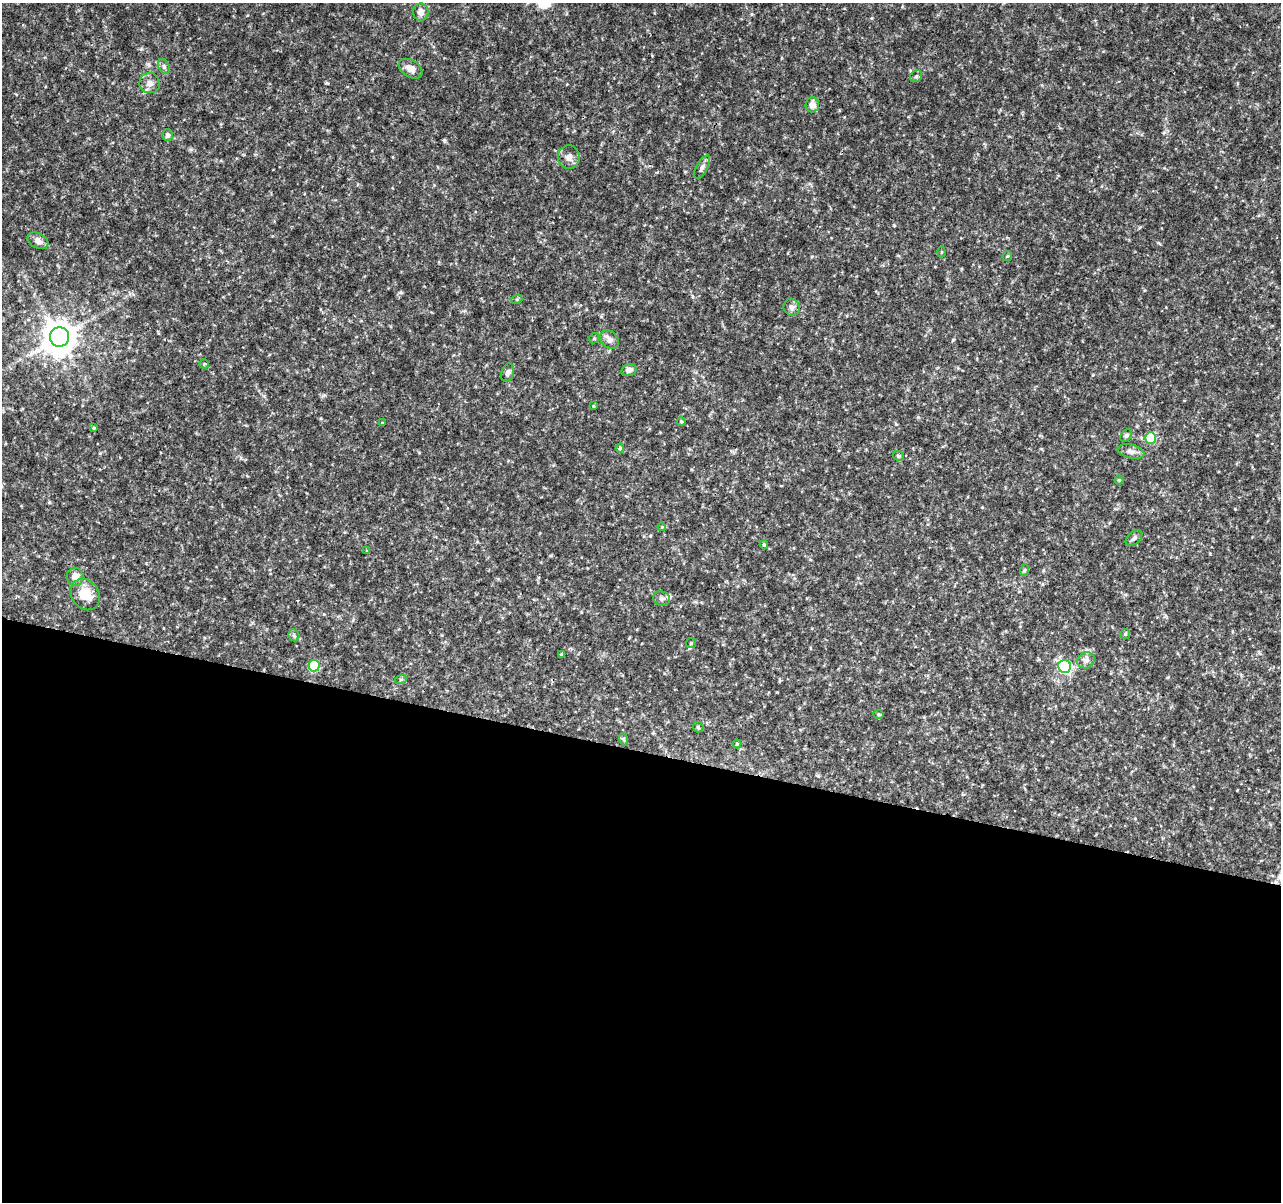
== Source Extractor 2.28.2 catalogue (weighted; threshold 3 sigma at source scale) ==
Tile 14 of 4 x 4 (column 2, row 4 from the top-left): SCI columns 1286-2564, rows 233-1432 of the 5138 x 5323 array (HDU 1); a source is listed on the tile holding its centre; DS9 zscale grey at full resolution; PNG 1283 x 1204 px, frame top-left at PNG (2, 3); each listed source drawn as its Kron ellipse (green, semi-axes under 4 px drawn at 4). Shown black and unused: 38% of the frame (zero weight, under 3 of 4 exposures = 1% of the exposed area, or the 3 px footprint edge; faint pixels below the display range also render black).
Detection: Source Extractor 2.28.2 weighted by HDU 2 'WHT'; one run over the whole footprint, this tile lists its part. Background 0.0536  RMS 0.0045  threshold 0.0204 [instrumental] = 3 sigma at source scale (4.5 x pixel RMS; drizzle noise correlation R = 1.50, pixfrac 1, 0.0396/0.0396 arcsec/px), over >= 5 px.
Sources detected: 51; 1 inside a brighter listed object's ellipse — not listed separately; the other 50 listed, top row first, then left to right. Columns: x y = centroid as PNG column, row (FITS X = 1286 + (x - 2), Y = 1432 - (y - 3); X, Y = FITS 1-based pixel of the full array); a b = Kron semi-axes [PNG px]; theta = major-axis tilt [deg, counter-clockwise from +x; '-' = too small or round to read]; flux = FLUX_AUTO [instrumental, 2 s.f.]
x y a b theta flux
421 12 8 8 - 2.9
164 66 8 5 -63 1
411 69 13 8 -32 4.1
916 76 6 5 - 0.84
150 83 10 10 - 2.7
812 105 7 7 - 3.5
168 135 6 5 - 1.5
569 157 12 11 - 3
702 167 13 5 62 1.7
38 241 11 7 -28 2.9
941 252 5 3 - 0.45
1007 256 5 5 - 0.53
517 299 6 3 19 0.57
792 307 9 8 - 1.6
59 337 10 9 - 910
594 338 5 4 - 0.66
609 340 10 8 -44 2.2
204 364 4 4 - 0.49
629 370 8 6 14 2.2
508 373 9 6 75 1.5
593 406 3 3 - 0.39
681 422 4 3 - 0.55
382 423 4 3 - 0.41
94 428 4 3 - 0.48
1126 435 7 5 49 0.76
1151 438 5 5 - 23
620 448 5 4 - 0.58
1131 452 13 7 -14 2.3
898 456 6 4 -21 0.6
1119 480 4 4 - 0.54
662 527 4 3 - 0.36
1134 538 9 6 40 1.3
764 545 4 3 - 0.68
367 551 4 4 - 0.35
1025 570 6 3 70 0.56
75 577 9 8 - 3.7
85 595 16 13 -56 9.2
662 598 8 7 - 1.4
1125 634 5 5 - 0.61
294 635 6 5 - 0.78
691 643 5 5 - 0.67
562 654 4 3 - 0.52
1086 660 9 7 30 1.9
314 666 5 5 - 21
1065 666 6 6 - 75
401 679 6 4 19 0.61
879 714 5 4 - 0.67
698 727 5 5 - 0.7
623 739 6 4 -70 0.64
737 744 4 4 - 0.53
Unlisted compact peaks at least as high as the median listed source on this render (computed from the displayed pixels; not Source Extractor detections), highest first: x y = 401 292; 894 225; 327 83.